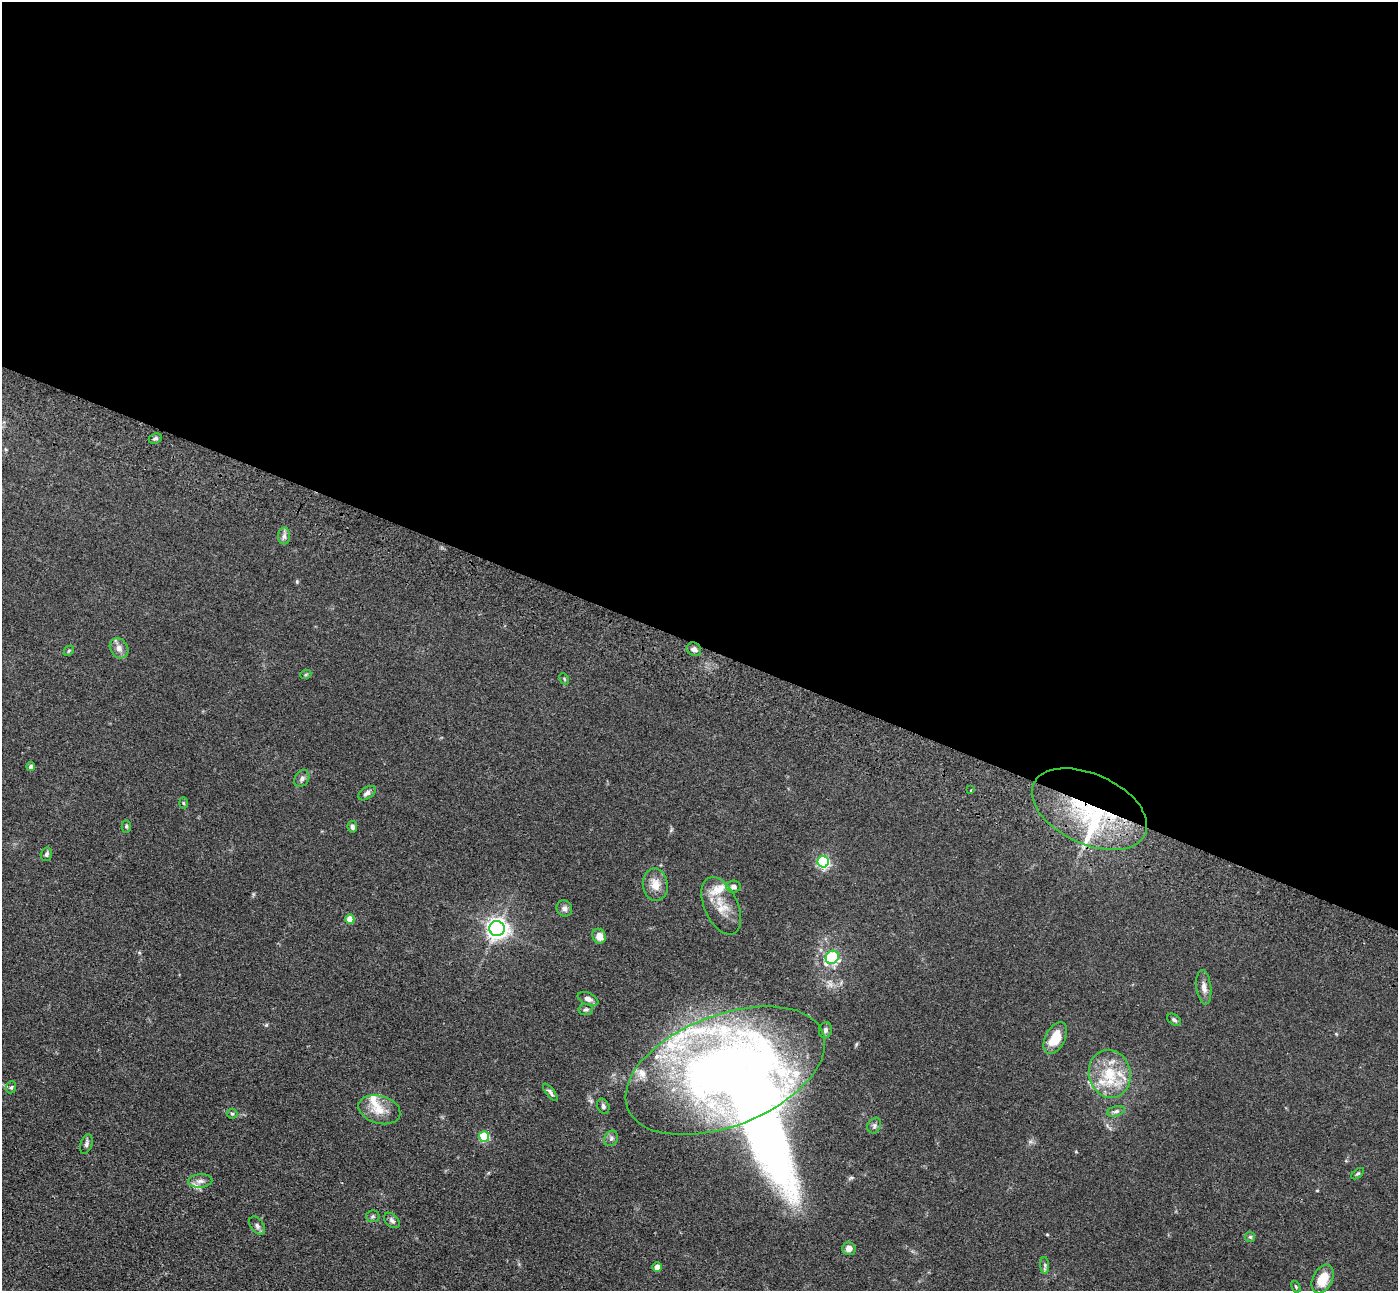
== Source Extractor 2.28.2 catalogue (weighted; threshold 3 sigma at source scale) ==
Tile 3 of 4 x 4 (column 3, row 1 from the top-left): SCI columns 2853-4248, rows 4121-5409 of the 5703 x 5795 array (HDU 1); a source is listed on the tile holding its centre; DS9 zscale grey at full resolution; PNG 1400 x 1293 px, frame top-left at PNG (2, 2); each listed source drawn as its Kron ellipse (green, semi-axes under 4 px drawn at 4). Shown black and unused: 50% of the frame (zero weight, under 3 of 4 exposures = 6% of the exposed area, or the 3 px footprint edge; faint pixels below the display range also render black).
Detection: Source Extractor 2.28.2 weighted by HDU 2 'WHT'; one run over the whole footprint, this tile lists its part. Background 0.0663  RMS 0.006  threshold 0.0268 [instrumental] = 3 sigma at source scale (4.5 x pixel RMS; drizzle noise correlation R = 1.50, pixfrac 1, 0.05/0.05 arcsec/px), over >= 5 px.
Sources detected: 67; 2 inside a brighter object's white glare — neither listed nor drawn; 11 inside a brighter listed object's ellipse — not listed separately; the other 54 listed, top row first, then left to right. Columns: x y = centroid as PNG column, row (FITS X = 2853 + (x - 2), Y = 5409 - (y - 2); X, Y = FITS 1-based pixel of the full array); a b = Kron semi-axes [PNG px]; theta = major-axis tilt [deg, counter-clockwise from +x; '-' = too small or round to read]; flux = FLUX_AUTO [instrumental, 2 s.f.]
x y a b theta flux
155 438 7 5 24 1.3
284 536 8 6 -90 2.2
119 648 11 8 -56 3.6
694 649 7 6 - 2.1
69 651 6 3 45 0.57
306 674 5 3 - 0.64
564 679 6 4 -60 0.7
31 767 4 4 - 2.4
302 779 9 6 53 1.9
971 790 3 2 - 1
367 793 10 5 35 2.1
183 803 6 4 -88 0.72
1089 809 61 35 -25 73
126 826 6 4 88 0.9
352 827 6 5 - 1.7
46 854 7 5 73 1.4
823 862 5 5 - 85
655 885 16 12 -82 7.2
733 887 7 6 - 2.5
721 906 30 17 -66 13
564 908 8 7 - 2.4
350 919 5 4 - 12
497 928 7 7 - 320
599 936 7 6 - 5.1
832 957 7 6 - 72
1204 987 17 7 -84 3.7
588 999 11 6 -23 2.5
586 1009 7 5 10 1.2
1174 1020 8 5 -36 1.3
825 1030 8 6 77 1.7
1055 1038 17 10 63 13
725 1071 105 55 21 460
1110 1074 24 20 -76 22
11 1087 6 5 - 1
550 1092 10 4 -52 1.6
603 1106 8 6 -68 1.5
379 1110 21 14 -17 9.5
1116 1111 9 5 14 1.6
232 1114 5 4 - 0.86
874 1126 8 6 61 1.8
484 1136 5 5 - 32
611 1138 8 6 57 1.7
86 1144 10 6 72 1.7
1358 1174 7 4 39 0.88
200 1181 12 6 3 2.8
373 1216 7 6 - 1.2
392 1220 9 6 -43 1.7
257 1226 10 6 -54 1.8
1250 1237 5 5 - 0.91
849 1248 7 6 - 3.6
1045 1265 8 3 -85 1.1
657 1267 4 4 - 5.5
1323 1279 15 9 62 11
1296 1287 6 3 -60 0.71
Overlapping masked pixels (flux is a lower limit): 1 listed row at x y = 1089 809